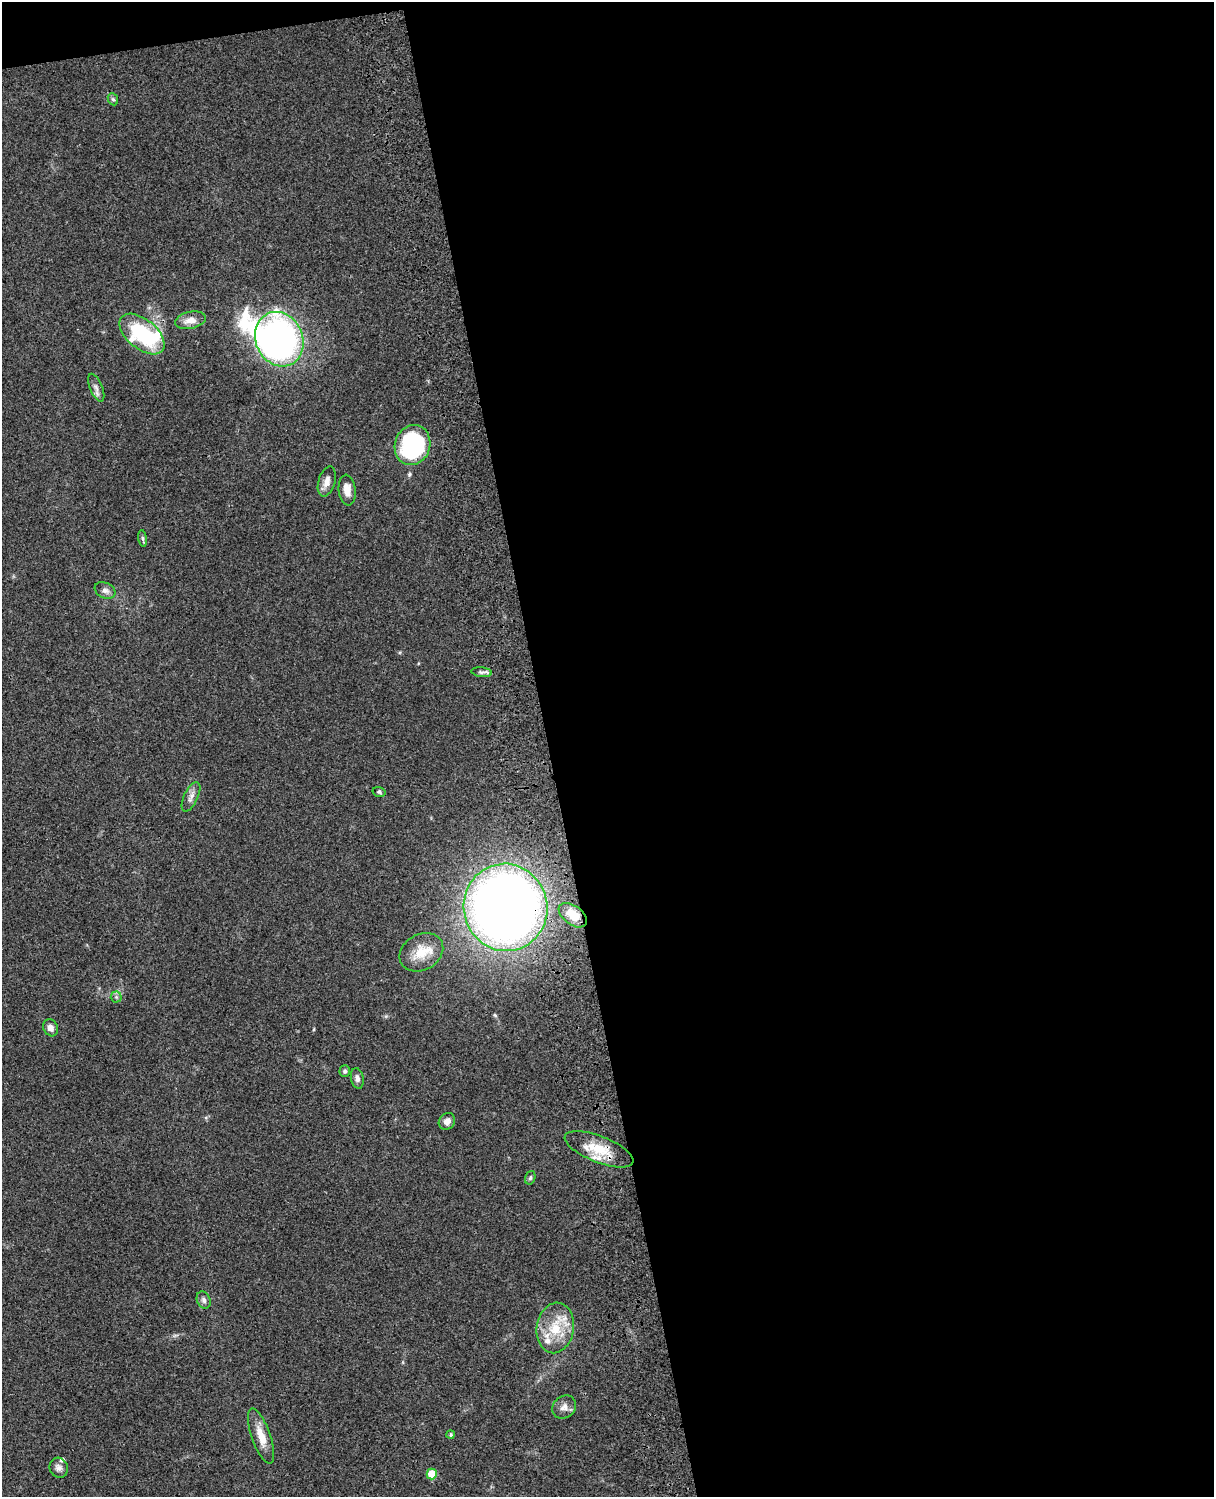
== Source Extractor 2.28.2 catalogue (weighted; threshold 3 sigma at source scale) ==
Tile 4 of 4 x 3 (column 4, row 1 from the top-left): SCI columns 3757-4968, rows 3268-4762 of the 5086 x 4926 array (HDU 1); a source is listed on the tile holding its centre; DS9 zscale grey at full resolution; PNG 1216 x 1499 px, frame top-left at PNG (2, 2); each listed source drawn as its Kron ellipse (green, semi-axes under 4 px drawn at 4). Shown black and unused: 56% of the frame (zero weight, under 3 of 4 exposures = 6% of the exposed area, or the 3 px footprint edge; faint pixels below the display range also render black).
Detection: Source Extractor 2.28.2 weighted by HDU 2 'WHT'; one run over the whole footprint, this tile lists its part. Background 0.0961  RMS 0.0063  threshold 0.0282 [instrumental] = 3 sigma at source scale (4.5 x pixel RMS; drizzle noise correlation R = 1.50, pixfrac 1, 0.05/0.05 arcsec/px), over >= 5 px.
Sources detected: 34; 2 inside a brighter object's white glare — neither listed nor drawn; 2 inside a brighter listed object's ellipse — not listed separately; the other 30 listed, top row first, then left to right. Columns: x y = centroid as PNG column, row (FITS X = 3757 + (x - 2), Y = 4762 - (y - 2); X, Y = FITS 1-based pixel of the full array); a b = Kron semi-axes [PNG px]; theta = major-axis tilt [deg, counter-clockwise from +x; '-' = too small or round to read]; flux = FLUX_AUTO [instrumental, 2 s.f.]
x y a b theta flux
113 99 6 5 - 1.1
190 320 15 8 12 5.9
142 334 26 14 -40 56
279 339 28 23 -65 250
96 388 15 6 -67 2.9
412 445 20 17 71 82
327 482 15 8 73 4.4
347 490 15 8 -83 6.1
143 538 8 4 -81 1.2
105 590 11 7 -25 2.8
482 672 10 5 -7 1.7
379 792 6 5 - 1.1
191 797 16 7 64 3.5
505 907 44 42 -76 750
573 915 16 9 -37 7.2
421 952 23 18 30 13
116 997 5 5 - 1.3
51 1028 9 7 -62 3.4
345 1071 6 5 - 1.4
357 1078 10 6 -78 2.4
447 1121 9 7 46 3.4
599 1149 37 13 -22 18
530 1178 7 5 72 1.1
204 1300 9 6 -68 2.2
555 1328 25 18 81 20
564 1407 13 10 39 4.1
450 1435 4 4 - 0.98
261 1436 29 9 -70 9.8
59 1468 10 9 - 2.6
432 1474 5 5 - 17
Overlapping masked pixels (flux is a lower limit): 2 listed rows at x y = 505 907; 599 1149